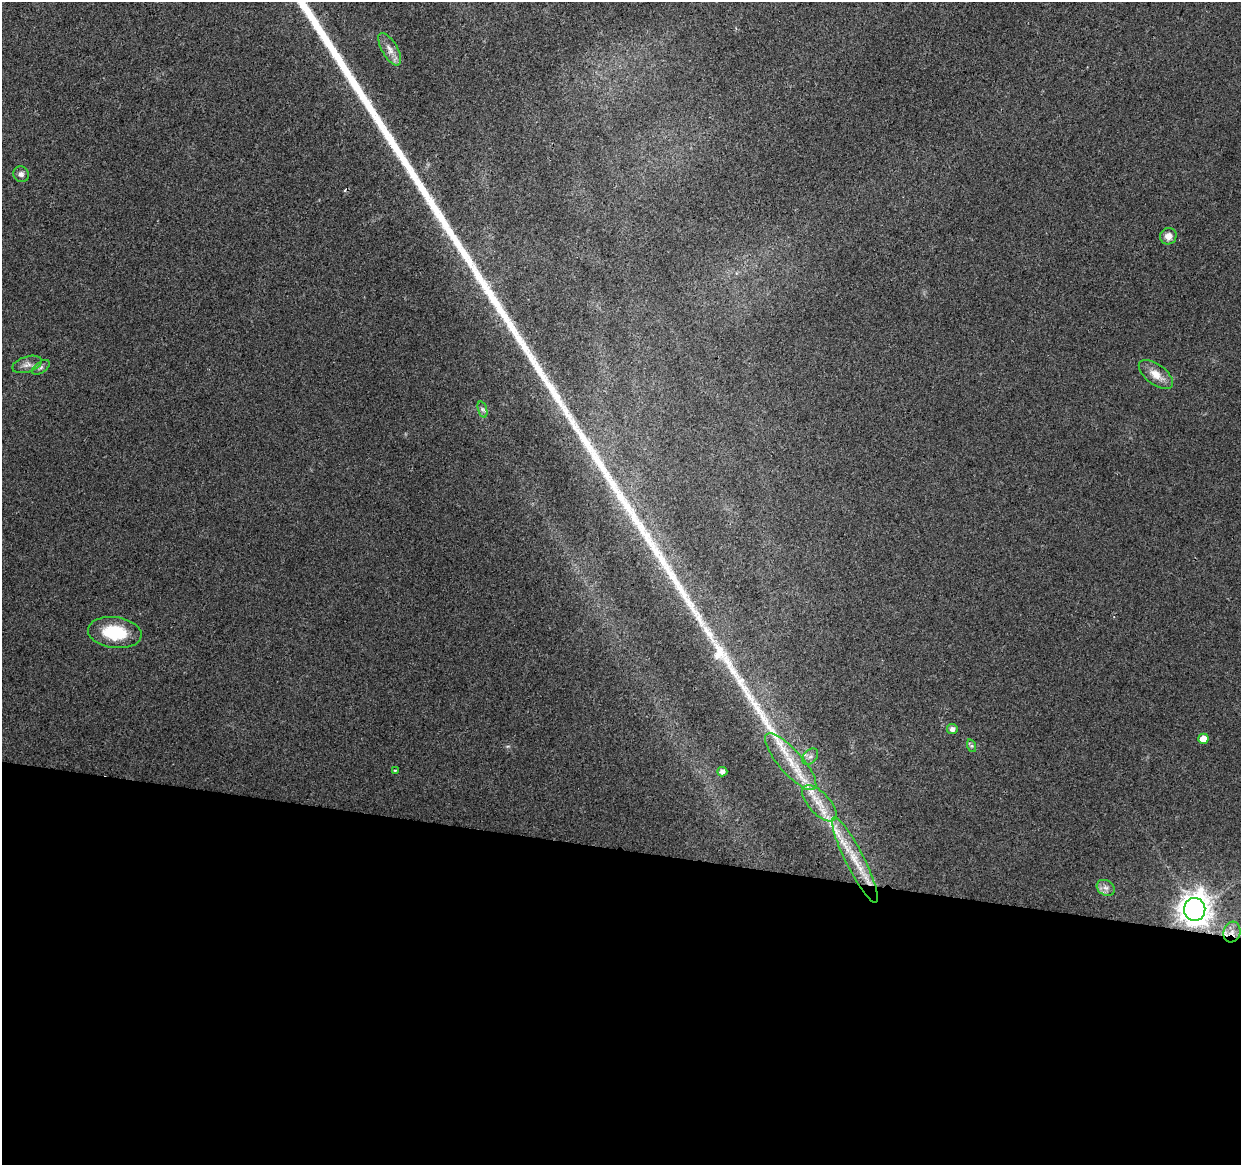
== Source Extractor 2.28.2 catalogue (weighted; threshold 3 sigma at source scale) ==
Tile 14 of 4 x 4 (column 2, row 4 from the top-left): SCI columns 1246-2484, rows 286-1448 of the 4961 x 5162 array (HDU 1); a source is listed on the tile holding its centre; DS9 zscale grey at full resolution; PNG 1243 x 1167 px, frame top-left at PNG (2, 2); each listed source drawn as its Kron ellipse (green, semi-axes under 4 px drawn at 4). Shown black and unused: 27% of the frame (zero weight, under 2 of 3 exposures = <1% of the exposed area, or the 3 px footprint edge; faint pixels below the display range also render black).
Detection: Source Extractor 2.28.2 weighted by HDU 2 'WHT'; one run over the whole footprint, this tile lists its part. Background 0.028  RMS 0.0057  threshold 0.0257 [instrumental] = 3 sigma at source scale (4.5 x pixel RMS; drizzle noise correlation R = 1.50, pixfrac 1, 0.0396/0.0396 arcsec/px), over >= 5 px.
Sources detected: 24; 1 cosmic-ray / hot-pixel residue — neither listed nor drawn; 3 inside a brighter listed object's ellipse — not listed separately; the other 20 listed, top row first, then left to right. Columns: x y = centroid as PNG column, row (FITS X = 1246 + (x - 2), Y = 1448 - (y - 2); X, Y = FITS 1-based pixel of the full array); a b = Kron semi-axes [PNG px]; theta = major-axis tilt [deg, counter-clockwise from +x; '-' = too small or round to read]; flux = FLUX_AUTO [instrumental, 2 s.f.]
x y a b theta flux
390 49 18 8 -60 4.6
21 174 8 7 - 2.1
1168 236 8 8 - 4
27 364 15 8 17 3.6
41 367 10 5 36 1.7
1156 374 20 10 -37 7.3
482 409 8 4 -71 1.3
115 633 27 15 -7 25
952 729 5 5 - 2.4
1203 739 5 5 - 4.9
972 746 6 4 -71 0.99
810 756 9 6 47 2.2
791 762 36 11 -49 17
395 770 3 2 - 0.64
722 772 5 4 - 2.6
819 803 22 10 -47 9.9
855 860 47 9 -63 17
1106 888 9 7 -29 2.8
1195 909 11 10 - 790
1232 932 10 8 73 4.4
Overlapping masked pixels (flux is a lower limit): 3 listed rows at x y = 855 860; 1195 909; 1232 932
Unlisted compact peaks at least as high as the median listed source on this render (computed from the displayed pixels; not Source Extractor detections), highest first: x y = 701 622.